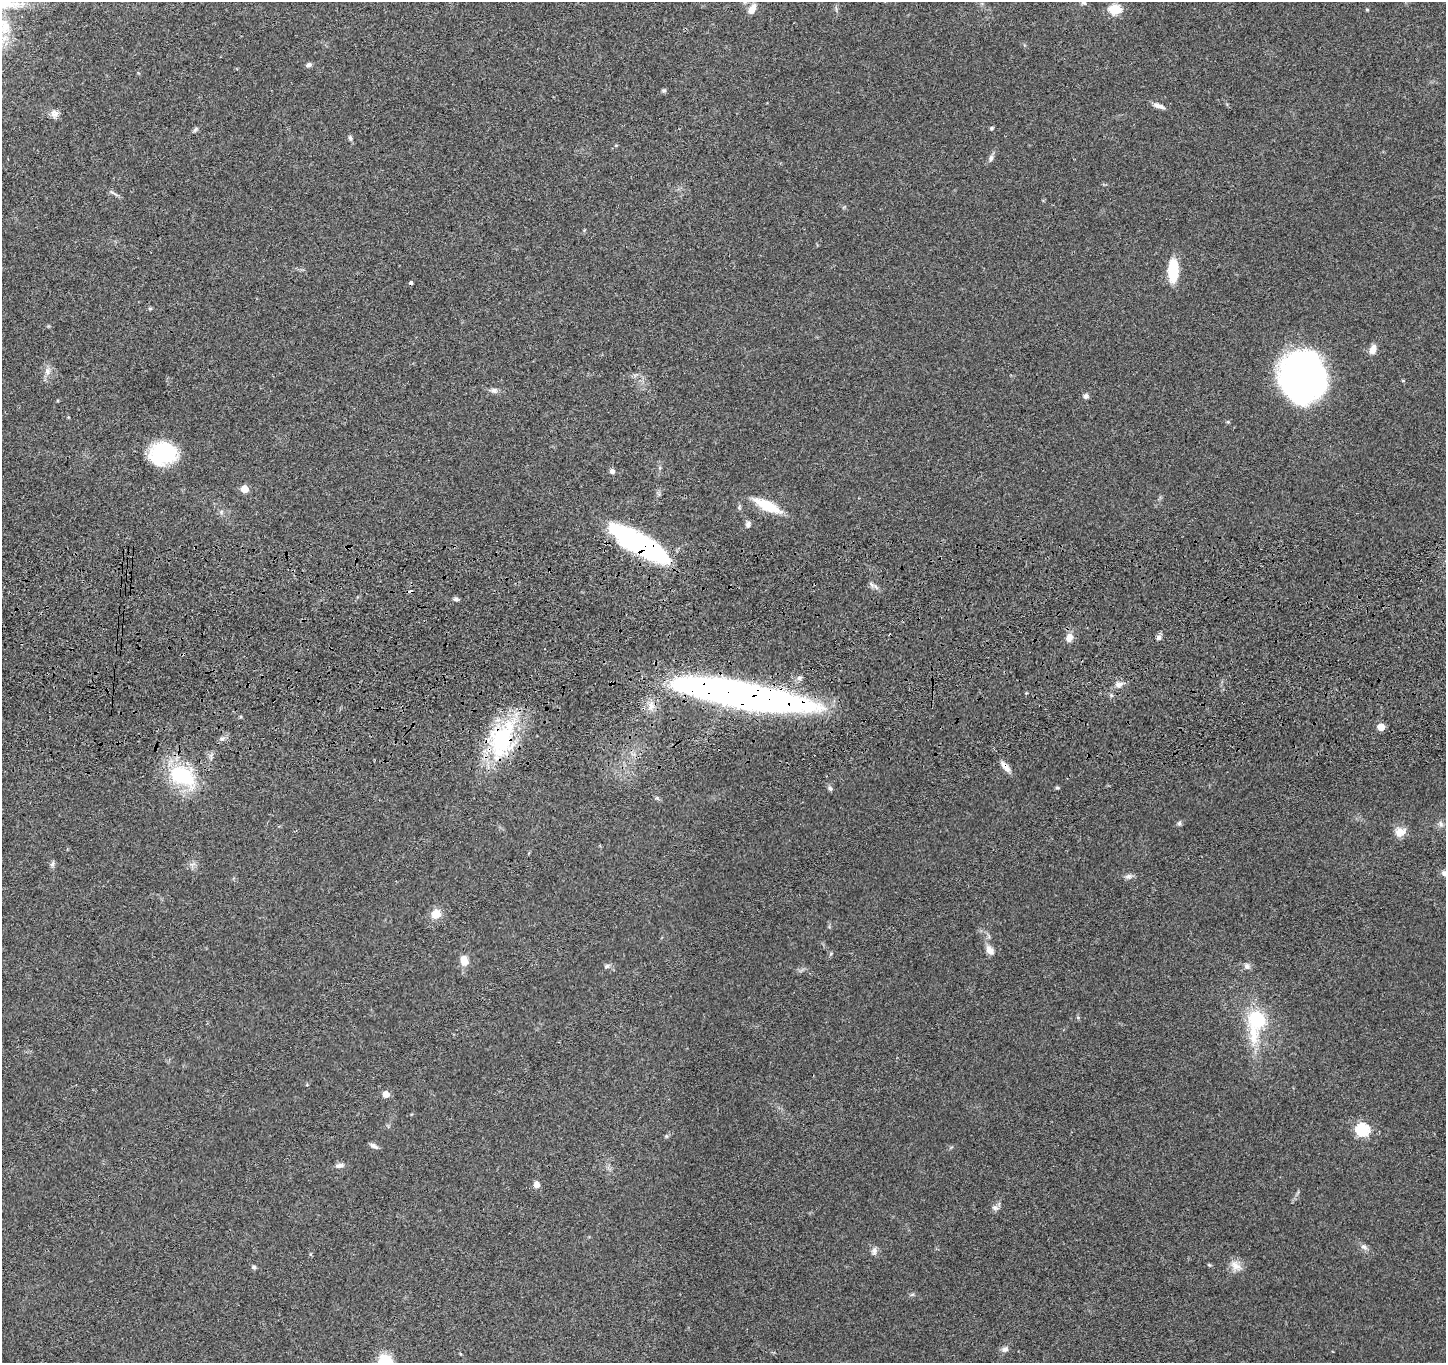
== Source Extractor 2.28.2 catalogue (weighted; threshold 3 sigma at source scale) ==
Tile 5 of 3 x 3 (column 2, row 2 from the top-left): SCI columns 1458-2901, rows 1579-2939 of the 4359 x 4535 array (HDU 1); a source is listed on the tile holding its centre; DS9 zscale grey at full resolution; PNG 1448 x 1365 px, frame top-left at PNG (2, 2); no overlay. Shown black and unused: <1% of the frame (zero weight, under 3 of 4 exposures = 6% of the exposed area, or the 3 px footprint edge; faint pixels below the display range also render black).
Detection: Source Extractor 2.28.2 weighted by HDU 2 'WHT'; one run over the whole footprint, this tile lists its part. Background 0.0657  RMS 0.006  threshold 0.0268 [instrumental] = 3 sigma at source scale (4.5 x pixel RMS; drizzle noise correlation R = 1.50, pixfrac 1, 0.05/0.05 arcsec/px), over >= 5 px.
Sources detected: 69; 2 cosmic-ray / hot-pixel residue — not listed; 1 inside a brighter listed object's ellipse — not listed separately; the other 66 listed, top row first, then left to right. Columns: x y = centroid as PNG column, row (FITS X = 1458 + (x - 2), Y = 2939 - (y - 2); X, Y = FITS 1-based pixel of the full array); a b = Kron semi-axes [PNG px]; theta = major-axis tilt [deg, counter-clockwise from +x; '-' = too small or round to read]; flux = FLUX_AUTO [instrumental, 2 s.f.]
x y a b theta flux
1083 3 7 6 - 1.5
752 9 13 7 56 5.1
1115 9 6 5 - 45
1367 10 5 3 - 0.54
309 65 7 5 13 1.6
664 91 6 6 - 1
1159 106 15 6 -20 3.1
54 114 10 10 - 3.1
992 128 5 4 - 0.71
195 130 8 4 54 1
350 138 8 5 -79 1.1
991 158 8 6 67 1.7
113 193 15 2 -32 1.4
1173 270 19 8 89 26
150 308 6 4 0 0.74
1373 349 11 7 73 4.3
47 371 9 7 -71 2.7
1303 376 40 38 -78 230
1403 381 5 3 - 0.5
494 390 9 7 -14 2.1
1086 396 7 6 - 1.6
163 453 25 20 5 44
612 471 6 6 - 1.7
244 489 5 5 - 12
767 505 28 9 -26 20
748 524 9 6 71 1.8
638 543 63 18 -30 110
456 599 8 5 -8 1.3
1069 637 12 8 76 4
1158 638 7 6 - 1.7
799 678 8 6 17 1.7
1119 684 11 6 12 3.1
739 694 123 20 -10 400
651 706 12 8 86 4.6
1381 727 5 5 - 11
222 739 6 5 - 1.4
501 740 48 31 72 56
1005 767 17 6 -52 4.1
181 776 25 16 -31 47
830 788 8 5 -62 1.3
1057 788 5 4 - 0.78
657 798 6 5 - 0.93
1179 823 7 5 88 1.1
1441 824 9 5 -69 1.7
1400 832 15 12 26 5.4
52 864 8 5 61 1.4
1445 873 8 6 -30 2.2
1128 876 10 6 17 1.9
436 914 11 10 - 6.9
989 950 12 8 -54 4
464 961 10 8 -81 6.8
607 966 8 5 17 1.3
1247 966 8 7 - 2.1
1257 1019 20 18 -79 29
386 1094 5 5 - 7.3
1362 1129 6 6 - 82
373 1146 11 5 -26 1.8
340 1165 11 6 10 2.3
536 1184 8 7 - 2.8
995 1208 9 7 -23 2
1364 1247 8 7 - 2.1
874 1251 12 7 82 2.4
1235 1266 16 10 -35 5.2
254 1267 6 5 - 1.1
1005 1349 9 7 18 2.1
385 1362 16 13 -63 19
Overlapping masked pixels (flux is a lower limit): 4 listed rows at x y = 638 543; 739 694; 501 740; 1005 767
Isophote crosses this tile's border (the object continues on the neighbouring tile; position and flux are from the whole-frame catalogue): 3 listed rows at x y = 1083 3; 1445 873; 385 1362